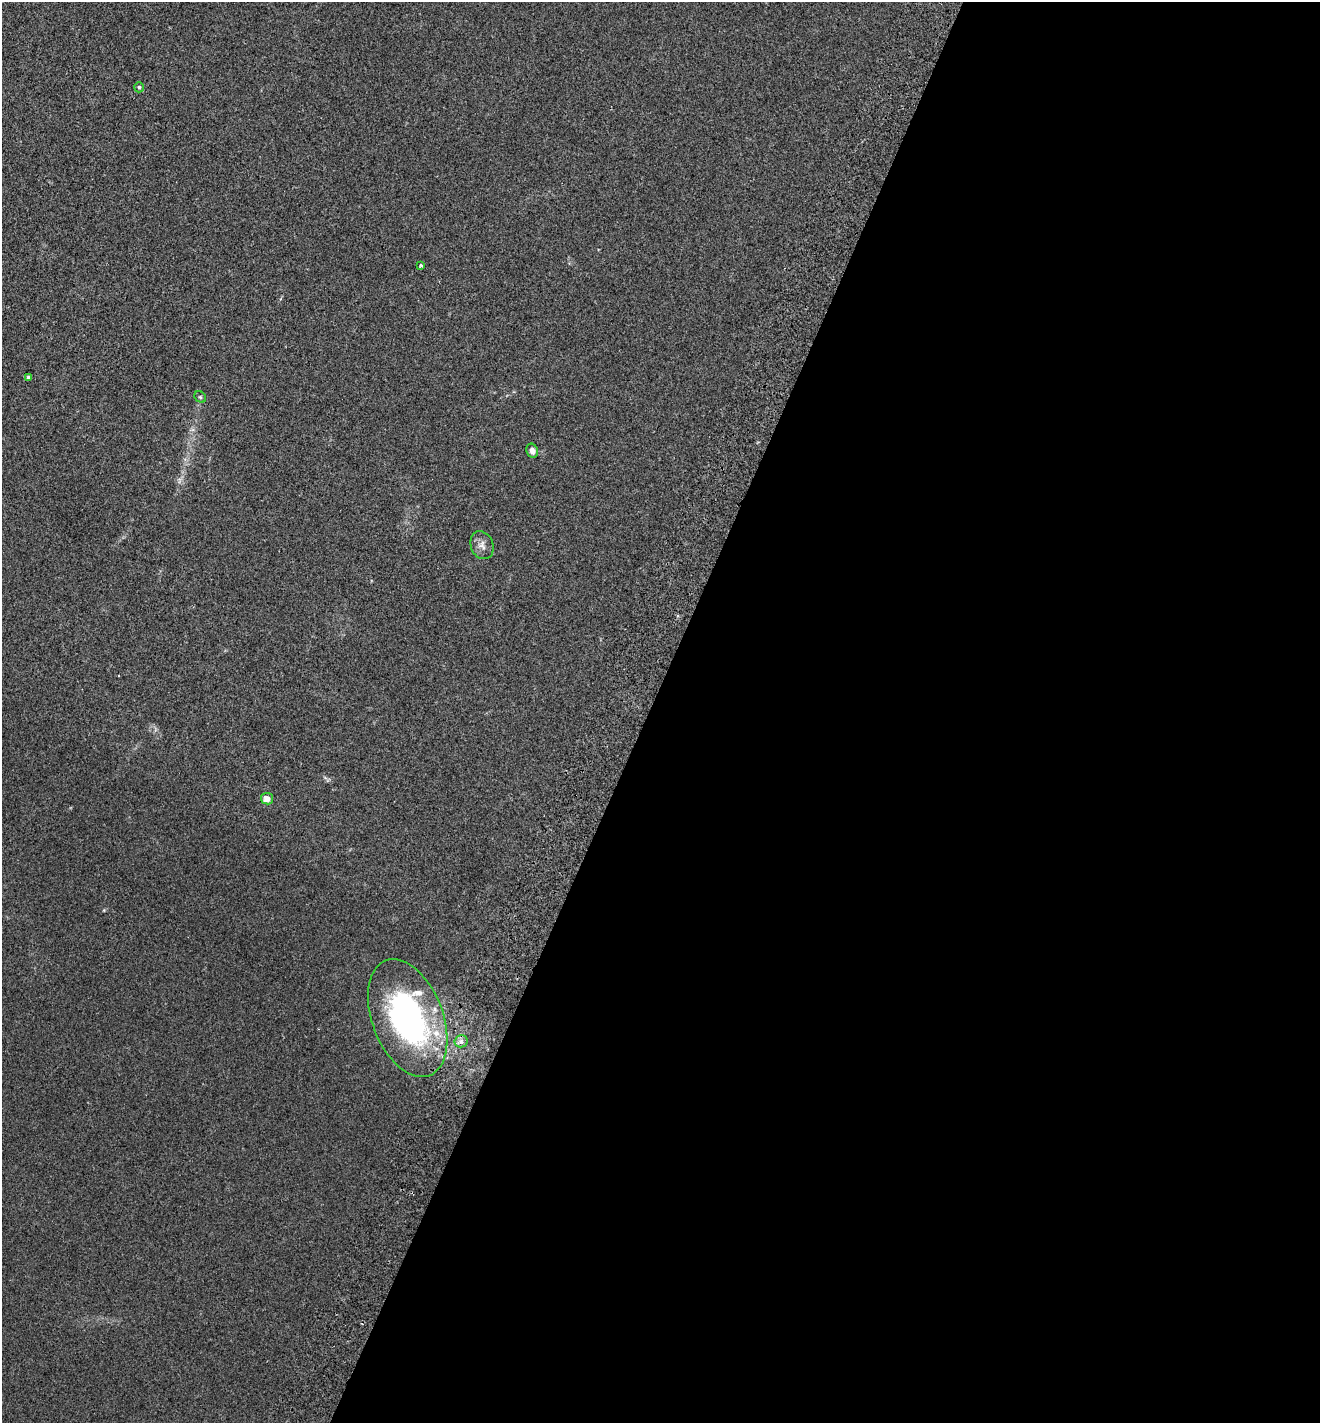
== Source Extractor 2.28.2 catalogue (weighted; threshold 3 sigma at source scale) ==
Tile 12 of 4 x 4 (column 4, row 3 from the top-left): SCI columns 4153-5470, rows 1455-2875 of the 5803 x 5747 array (HDU 1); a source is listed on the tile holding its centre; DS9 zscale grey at full resolution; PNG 1322 x 1425 px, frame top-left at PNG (2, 2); each listed source drawn as its Kron ellipse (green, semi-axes under 4 px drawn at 4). Shown black and unused: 51% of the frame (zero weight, under 2 of 3 exposures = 3% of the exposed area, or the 3 px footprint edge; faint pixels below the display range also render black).
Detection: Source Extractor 2.28.2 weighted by HDU 2 'WHT'; one run over the whole footprint, this tile lists its part. Background 0.0531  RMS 0.0077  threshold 0.0346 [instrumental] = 3 sigma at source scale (4.5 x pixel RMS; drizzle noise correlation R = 1.50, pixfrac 1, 0.05/0.05 arcsec/px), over >= 5 px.
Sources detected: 10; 1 inside a brighter listed object's ellipse — not listed separately; the other 9 listed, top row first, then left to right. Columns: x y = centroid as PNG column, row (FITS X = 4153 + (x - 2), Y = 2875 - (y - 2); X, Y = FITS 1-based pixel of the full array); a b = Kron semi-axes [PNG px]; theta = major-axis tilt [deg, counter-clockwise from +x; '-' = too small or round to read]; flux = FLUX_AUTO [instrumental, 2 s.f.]
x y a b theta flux
139 87 5 4 - 1.2
421 265 3 3 - 2.9
28 377 3 3 - 1.5
200 397 6 5 - 1.2
532 451 7 5 -68 3.7
482 545 14 11 -69 5.1
267 799 6 5 - 5.7
408 1018 61 35 -69 190
461 1041 6 6 - 2.4